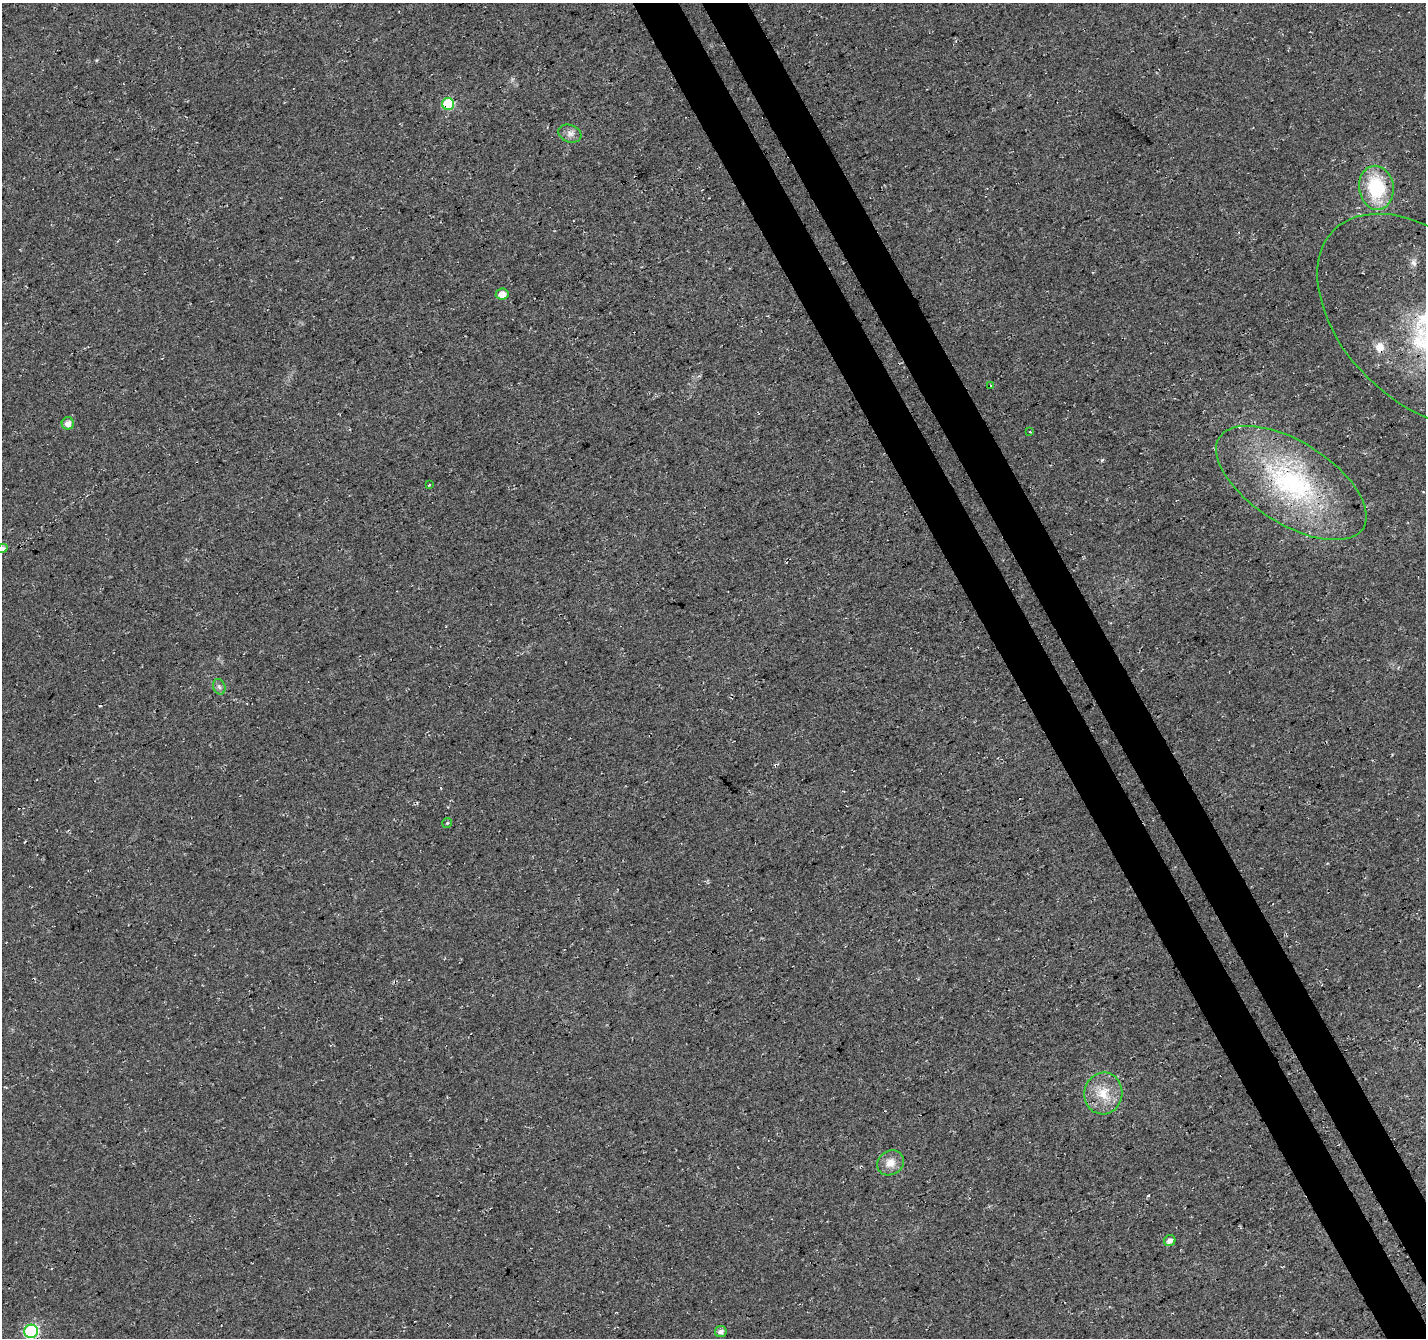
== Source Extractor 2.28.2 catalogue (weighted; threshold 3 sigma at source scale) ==
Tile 6 of 4 x 4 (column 2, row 2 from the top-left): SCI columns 1476-2899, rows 2801-4136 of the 5804 x 5658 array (HDU 1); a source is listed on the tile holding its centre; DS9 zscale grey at full resolution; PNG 1428 x 1340 px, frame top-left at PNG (2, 3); each listed source drawn as its Kron ellipse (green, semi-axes under 4 px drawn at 4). Shown black and unused: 6% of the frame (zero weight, under 3 of 4 exposures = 5% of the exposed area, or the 3 px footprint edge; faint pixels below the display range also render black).
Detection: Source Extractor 2.28.2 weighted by HDU 2 'WHT'; one run over the whole footprint, this tile lists its part. Background 0.0307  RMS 0.0082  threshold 0.0368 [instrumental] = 3 sigma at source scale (4.5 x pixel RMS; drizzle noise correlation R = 1.50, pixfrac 1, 0.0396/0.0396 arcsec/px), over >= 5 px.
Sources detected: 20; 1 cosmic-ray / hot-pixel residue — neither listed nor drawn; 1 inside a brighter listed object's ellipse — not listed separately; the other 18 listed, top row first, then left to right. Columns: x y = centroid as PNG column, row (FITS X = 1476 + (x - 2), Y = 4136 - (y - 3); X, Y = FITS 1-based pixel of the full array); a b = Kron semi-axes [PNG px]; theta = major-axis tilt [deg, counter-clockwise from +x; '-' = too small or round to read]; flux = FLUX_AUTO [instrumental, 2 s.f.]
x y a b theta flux
448 104 6 6 - 49
570 134 12 8 -19 4.4
1376 188 22 17 -82 50
502 294 6 5 - 7.2
1424 321 128 80 -45 190
991 385 3 3 - 1.9
68 423 6 6 - 5.4
1030 432 3 2 - 0.58
1291 483 85 41 -32 150
429 485 3 2 - 0.64
2 548 5 4 - 2.7
219 687 8 6 -67 2.3
447 823 5 5 - 1.2
1103 1093 21 19 82 20
890 1163 14 12 34 8.6
1170 1241 6 5 - 4.5
31 1331 7 6 - 120
721 1332 6 5 - 3.6
Overlapping masked pixels (flux is a lower limit): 4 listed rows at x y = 448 104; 1424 321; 1291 483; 31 1331
Isophote crosses this tile's border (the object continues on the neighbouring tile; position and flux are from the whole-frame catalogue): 3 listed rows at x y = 1424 321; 2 548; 31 1331